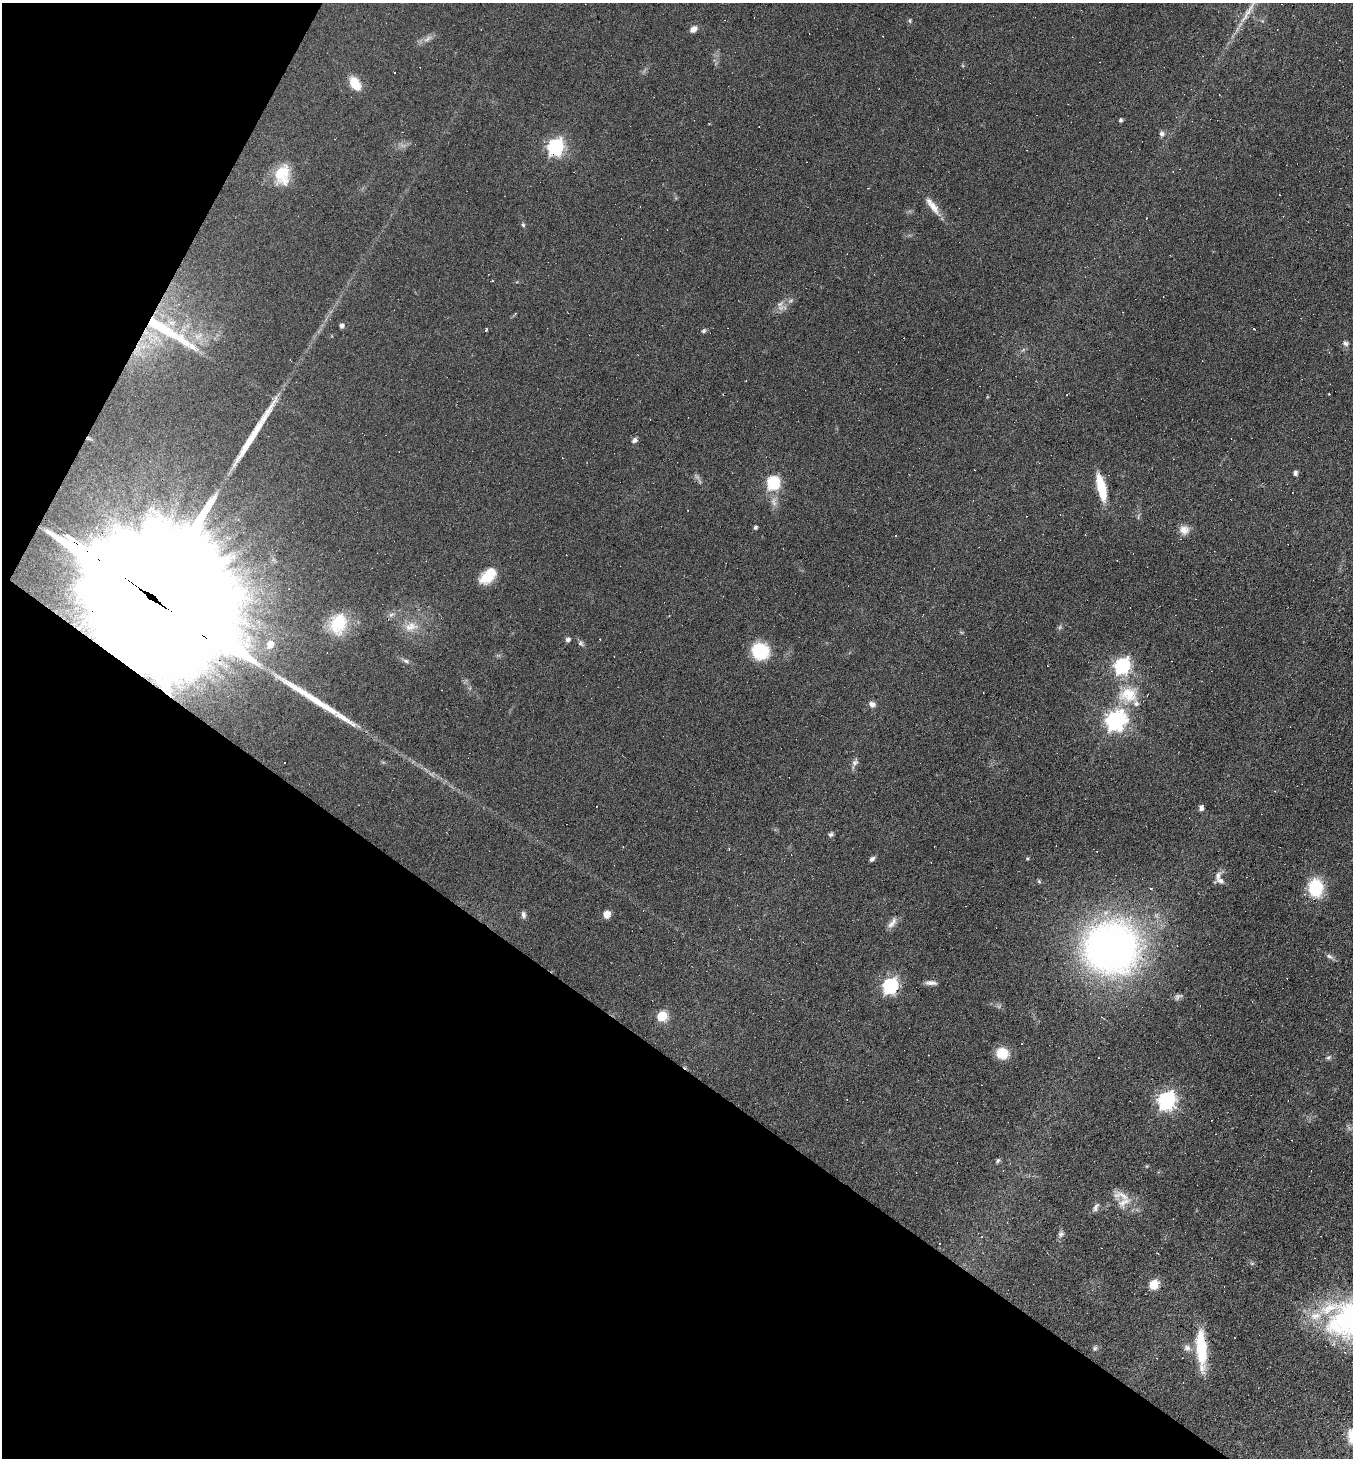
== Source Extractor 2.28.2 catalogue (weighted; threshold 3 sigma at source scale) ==
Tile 9 of 4 x 4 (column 1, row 3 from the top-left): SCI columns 285-1635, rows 1457-2912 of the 5834 x 5825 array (HDU 1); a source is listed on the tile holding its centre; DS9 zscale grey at full resolution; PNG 1355 x 1460 px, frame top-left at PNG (2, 3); no overlay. Shown black and unused: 32% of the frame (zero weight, under 5 of 9 exposures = <1% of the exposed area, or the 3 px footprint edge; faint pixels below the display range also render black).
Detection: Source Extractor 2.28.2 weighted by HDU 2 'WHT'; one run over the whole footprint, this tile lists its part. Background 0.104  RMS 0.0049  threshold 0.0201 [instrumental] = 3 sigma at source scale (4.09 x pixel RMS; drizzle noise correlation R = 1.36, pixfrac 0.8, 0.05/0.05 arcsec/px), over >= 5 px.
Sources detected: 117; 5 too faint to see at this stretch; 35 cosmic-ray / hot-pixel residue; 3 long thin detections or spike segments (spike, bleed or trail) — not listed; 4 inside a brighter listed object's ellipse — not listed separately; the other 70 listed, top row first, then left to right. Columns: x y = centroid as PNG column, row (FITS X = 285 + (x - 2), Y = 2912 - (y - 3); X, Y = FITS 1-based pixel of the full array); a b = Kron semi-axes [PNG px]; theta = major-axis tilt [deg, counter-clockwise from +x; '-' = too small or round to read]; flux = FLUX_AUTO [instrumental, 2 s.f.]
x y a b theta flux
910 21 7 4 73 0.7
693 29 8 5 34 3.1
428 39 15 6 30 2.6
355 84 15 9 -58 9.8
1120 120 4 4 - 1.1
1162 134 8 7 - 1.5
555 147 7 6 - 140
282 174 25 18 85 14
933 207 24 9 -55 5.5
1146 218 3 2 - 0.31
523 224 7 3 -81 0.74
342 326 5 5 - 1.6
486 330 3 3 - 4.3
168 331 78 10 -32 34
703 331 7 5 45 0.85
198 336 16 9 28 4.5
1345 343 9 6 -30 1.4
650 419 2 2 - 0.24
634 440 7 5 28 1.5
1295 473 6 5 - 1.2
773 483 7 6 - 66
1101 488 27 8 -77 16
774 502 14 8 -84 3.2
238 519 4 3 - 0.82
755 527 4 3 - 1.1
1184 529 13 11 -23 4.1
486 578 16 12 18 9.6
148 595 109 24 -36 91000
391 615 9 6 39 1.6
338 624 28 22 74 18
411 627 21 12 8 6.6
568 640 5 4 - 1.7
581 643 9 7 -64 1.2
270 644 6 5 - 6.9
760 651 14 13 - 27
498 655 7 4 -18 0.74
406 661 11 5 -17 1.4
1122 666 7 6 - 130
1128 694 31 25 14 20
872 704 8 7 - 2.1
1116 720 8 7 - 270
855 763 16 7 63 2.1
1201 807 7 5 65 1.8
831 834 7 6 - 1.1
872 859 6 5 - 1.4
1027 859 5 4 - 0.55
1218 875 15 8 50 2.7
1039 881 6 5 - 0.67
1316 888 17 14 -89 24
1151 889 3 3 - 1.6
607 914 6 6 - 5.7
523 915 9 5 -84 1.6
892 923 19 7 54 3
1112 947 40 37 4 310
1329 956 12 6 -27 1.6
931 983 15 5 -2 2.2
890 986 7 6 - 110
662 1016 6 5 - 28
1002 1053 10 9 - 15
1328 1058 8 5 32 1.1
1166 1100 8 7 - 180
998 1160 7 5 42 0.92
1147 1166 5 4 - 0.47
1124 1202 23 15 26 7.8
1096 1207 12 6 63 1.7
1060 1235 7 5 -47 1.3
1154 1285 6 5 - 27
1095 1348 8 6 54 1.1
1187 1348 10 8 -74 2.4
1201 1349 40 10 -86 23
Overlapping masked pixels (flux is a lower limit): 5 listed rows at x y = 555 147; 168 331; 148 595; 1112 947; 1201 1349